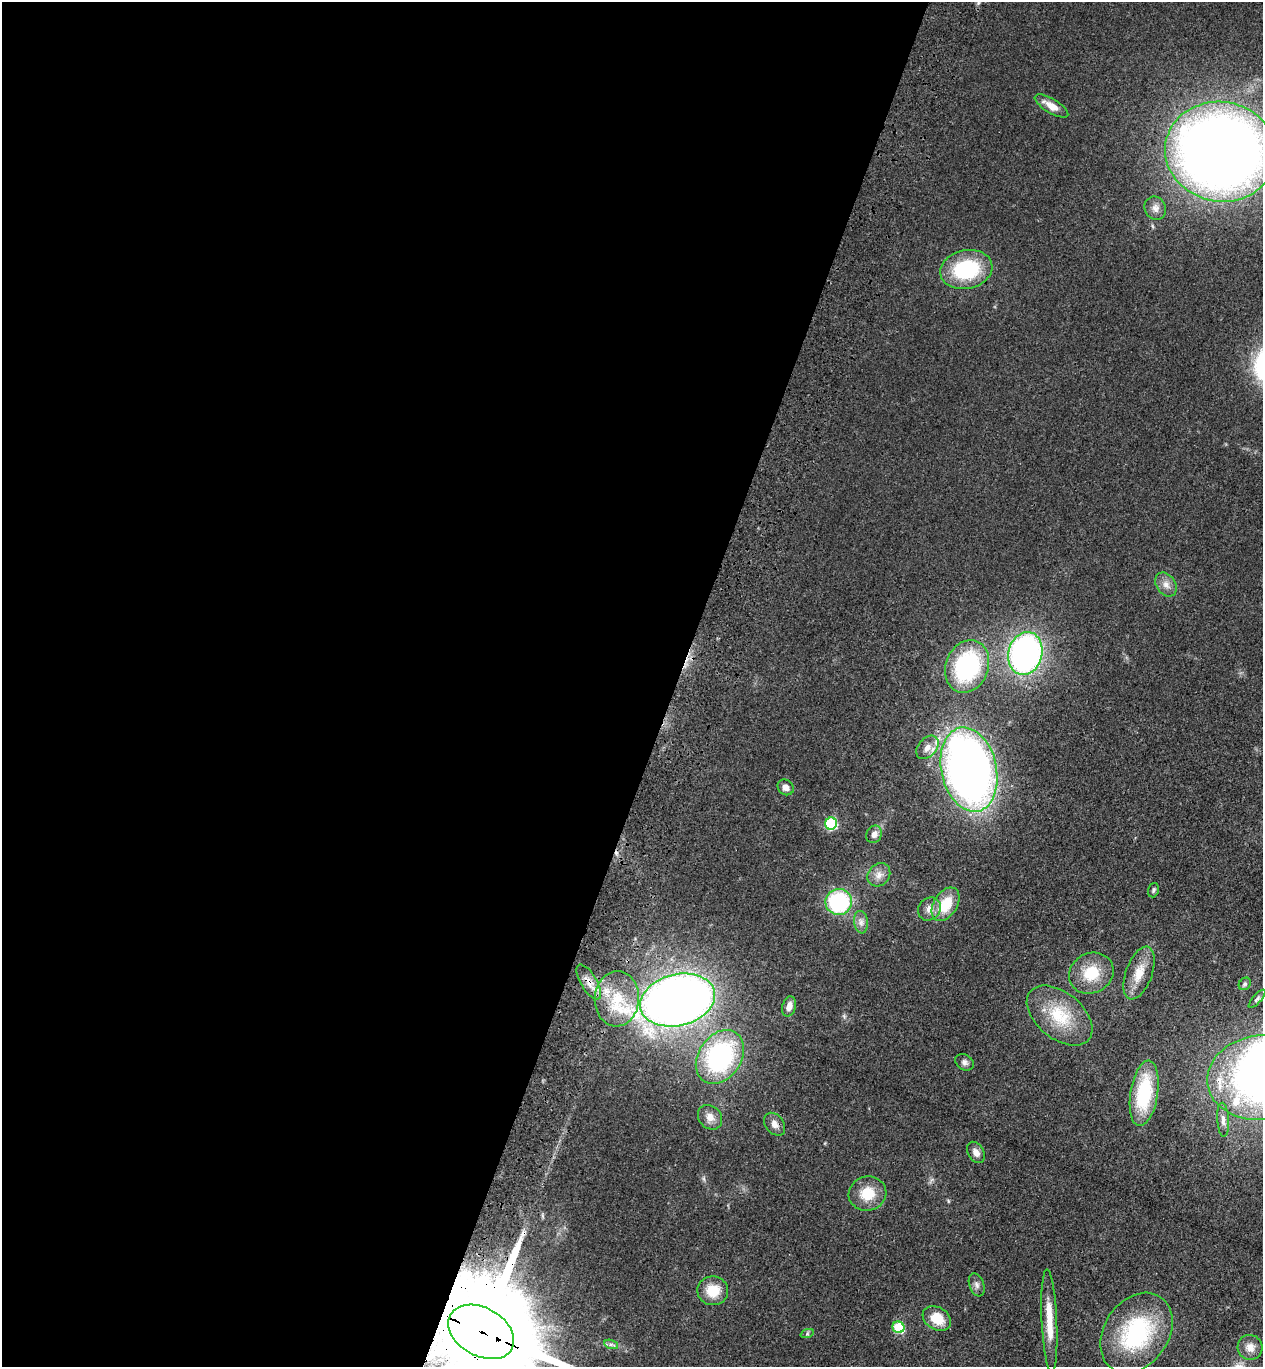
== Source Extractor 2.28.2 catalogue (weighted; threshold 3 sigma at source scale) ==
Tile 5 of 4 x 4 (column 1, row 2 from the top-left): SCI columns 248-1508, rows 2780-4144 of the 5668 x 5559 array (HDU 1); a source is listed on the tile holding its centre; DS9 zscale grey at full resolution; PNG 1265 x 1369 px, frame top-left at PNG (2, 2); each listed source drawn as its Kron ellipse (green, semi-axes under 4 px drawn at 4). Shown black and unused: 54% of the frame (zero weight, under 3 of 4 exposures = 6% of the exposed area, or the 3 px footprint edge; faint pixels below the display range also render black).
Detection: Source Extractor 2.28.2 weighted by HDU 2 'WHT'; one run over the whole footprint, this tile lists its part. Background 0.0513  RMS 0.0058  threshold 0.0259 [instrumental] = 3 sigma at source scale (4.5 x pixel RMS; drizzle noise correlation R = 1.50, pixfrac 1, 0.05/0.05 arcsec/px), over >= 5 px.
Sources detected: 50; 2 inside a brighter object's white glare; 1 cosmic-ray / hot-pixel residue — neither listed nor drawn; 1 inside a brighter listed object's ellipse — not listed separately; the other 46 listed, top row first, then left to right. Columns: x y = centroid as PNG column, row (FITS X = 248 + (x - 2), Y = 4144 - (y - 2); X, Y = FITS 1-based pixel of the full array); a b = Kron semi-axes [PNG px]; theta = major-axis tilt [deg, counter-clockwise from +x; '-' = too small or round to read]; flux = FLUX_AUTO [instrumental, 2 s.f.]
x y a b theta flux
1051 106 19 7 -31 6.6
1221 152 56 50 -10 800
1155 208 12 10 -58 3.8
966 269 26 19 12 45
1166 584 13 9 -56 4.2
1025 653 22 17 75 190
967 666 27 21 69 74
927 747 13 9 49 4.9
969 770 43 27 -78 450
786 787 9 7 -42 3.5
831 824 6 6 - 55
874 834 9 7 59 4
879 875 12 10 47 4.6
1153 890 7 5 71 1.2
839 902 13 13 - 60
946 904 18 11 57 17
929 909 12 10 47 4.6
861 922 11 7 -83 2.9
1091 973 23 20 29 19
1139 973 27 13 70 12
589 982 20 8 -59 5.7
1245 984 7 5 47 1.2
617 999 28 22 86 25
1257 999 11 4 48 1.6
678 1000 38 25 14 570
789 1006 10 6 74 4.2
1060 1016 38 23 -39 27
720 1057 29 21 56 89
965 1062 10 7 -34 2.3
1261 1078 54 42 7 330
1144 1093 33 13 81 42
710 1117 13 11 -46 5.2
1223 1120 17 6 -87 3.2
775 1124 12 9 -52 3.8
976 1152 11 7 -60 3.4
867 1194 19 17 15 15
977 1285 12 7 -69 2.5
713 1291 15 14 - 12
937 1318 15 11 -31 14
1049 1321 52 7 -87 16
898 1327 6 5 - 30
481 1332 35 24 -29 24000
1136 1333 43 32 56 66
807 1334 7 4 19 0.99
611 1344 7 4 -19 1.4
1250 1347 13 12 - 5.4
Overlapping masked pixels (flux is a lower limit): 2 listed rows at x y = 589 982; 481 1332
Isophote crosses this tile's border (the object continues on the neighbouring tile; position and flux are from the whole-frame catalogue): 3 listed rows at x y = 1221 152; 1261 1078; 481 1332